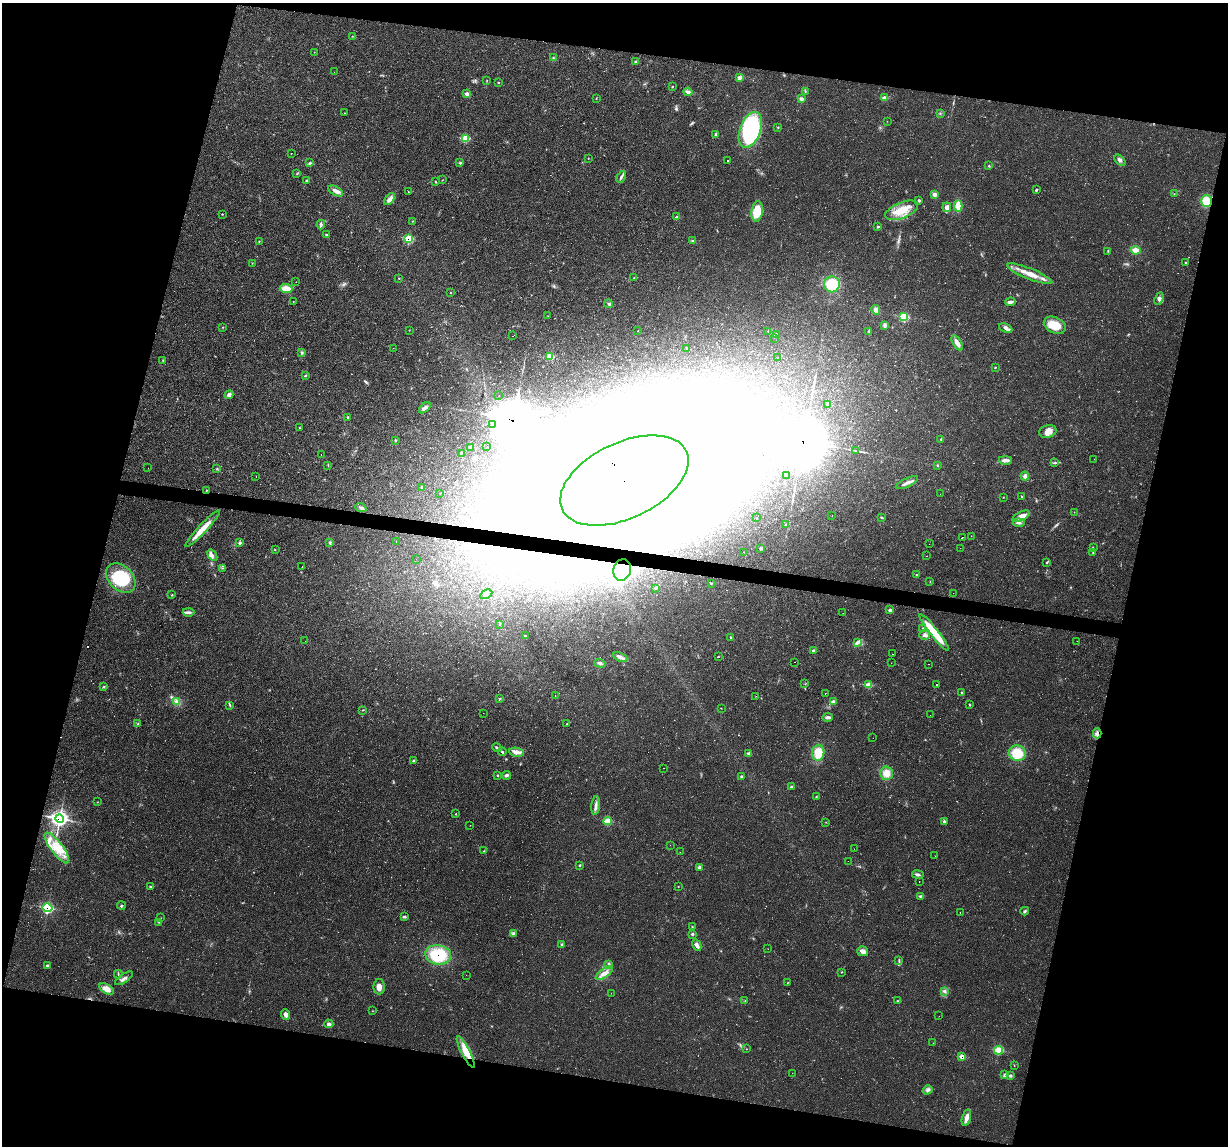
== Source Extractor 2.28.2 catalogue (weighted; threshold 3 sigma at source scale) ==
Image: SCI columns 1-4903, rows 117-4690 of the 4905 x 4926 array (HDU 1 of 3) = the unmasked area's bounding box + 8 px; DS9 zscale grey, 4 x 4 block average (1 PNG px = mean of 4 x 4 image px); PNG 1230 x 1148 px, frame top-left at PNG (2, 3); each listed source drawn as its Kron ellipse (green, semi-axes under 4 px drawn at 4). Shown black and unused: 28% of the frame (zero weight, under 2 of 3 exposures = <1% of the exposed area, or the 3 px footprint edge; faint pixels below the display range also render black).
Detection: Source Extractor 2.28.2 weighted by HDU 2 'WHT'. Background 0.0197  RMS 0.006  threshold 0.0268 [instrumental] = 3 sigma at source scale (4.5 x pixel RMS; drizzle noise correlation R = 1.50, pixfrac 1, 0.05/0.05 arcsec/px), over >= 5 px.
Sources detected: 361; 4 too faint to see at this stretch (4 x 4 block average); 48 inside a brighter object's white glare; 8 cosmic-ray / hot-pixel residue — neither listed nor drawn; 3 coinciding with a brighter row at this scale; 13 inside a brighter listed object's ellipse — not listed separately; the other 285 listed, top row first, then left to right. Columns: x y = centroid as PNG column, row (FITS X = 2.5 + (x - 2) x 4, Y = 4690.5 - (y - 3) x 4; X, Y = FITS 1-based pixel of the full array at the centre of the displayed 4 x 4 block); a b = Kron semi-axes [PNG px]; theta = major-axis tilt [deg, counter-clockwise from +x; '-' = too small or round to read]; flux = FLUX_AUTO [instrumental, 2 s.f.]
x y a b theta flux
352 36 2 2 - 1.4
314 52 2 2 - 0.9
553 58 3 2 - 4.3
635 61 4 2 - 5.5
334 72 2 2 - 0.5
740 78 4 3 - 12
487 80 2 2 - 1.1
498 83 2 2 - 2.3
672 87 2 2 - 3.3
805 91 3 2 - 2.6
688 92 4 3 - 13
467 94 3 2 - 16
596 98 2 2 - 1.2
885 98 3 2 - 31
801 99 3 3 - 9.4
344 113 2 2 - 1.1
940 113 2 2 - 2.1
887 121 2 2 - 0.79
778 127 2 2 - 3.2
750 130 19 10 69 470
716 135 3 2 - 8.7
465 139 3 2 - 110
291 153 2 2 - 1.4
588 158 2 2 - 1.8
728 160 2 2 - 2.9
1120 160 6 3 -43 8.8
310 163 3 2 - 4.5
460 163 2 2 - 3.6
989 166 2 2 - 2.5
297 173 3 2 - 2.4
621 177 6 3 59 7.5
443 180 2 2 - 1
306 181 3 2 - 2.9
436 182 2 2 - 2.3
1036 190 3 2 - 4.8
336 191 8 4 -30 19
408 191 2 2 - 1.2
1174 194 2 2 - 0.99
934 195 4 3 - 11
390 199 7 3 53 21
919 201 3 2 - 4.3
1206 201 6 5 - 67
958 206 6 3 88 39
947 207 5 4 - 12
902 210 17 8 22 67
757 211 10 5 81 100
222 214 2 2 - 2.3
677 217 2 2 - 10
413 221 2 2 - 1.3
321 224 5 3 - 8.3
878 227 2 2 - 5.6
326 235 3 2 - 3.4
409 239 3 2 - 120
259 241 2 2 - 1.3
693 241 3 2 - 4.7
1135 250 5 4 - 26
1108 251 3 2 - 2.6
1186 262 2 2 - 2
252 263 2 2 - 0.9
1030 274 24 5 -22 51
399 278 2 2 - 1.8
634 278 2 2 - 1.7
296 282 2 2 - 0.78
832 284 8 8 - 100
286 289 6 4 -2 44
450 293 2 2 - 1.7
1159 299 6 3 69 8.4
293 301 2 2 - 1
1010 302 5 2 - 12
609 304 4 2 - 3.9
876 310 5 4 - 13
548 316 2 2 - 0.97
904 317 3 2 - 130
885 325 4 3 - 10
1055 325 11 8 -24 67
222 327 2 2 - 1.4
1006 328 7 4 -23 12
409 330 2 2 - 0.92
638 331 2 2 - 1.3
768 331 3 2 - 1.5
869 331 3 2 - 3
776 335 3 2 - 9.4
513 336 2 2 - 0.86
774 338 2 2 - 0.69
957 343 8 3 -61 20
393 348 2 2 - 0.72
687 348 2 2 - 2.5
302 352 4 2 - 3.2
550 357 3 2 - 71
778 358 2 2 - 2.9
163 361 4 2 - 2.5
995 367 3 2 - 2.3
306 375 3 2 - 2.9
229 395 4 4 - 9
499 395 2 2 - 1.1
828 404 3 2 - 2.8
425 408 7 4 41 14
348 417 3 2 - 2.6
492 424 2 2 - 2.3
299 428 2 2 - 1.3
1048 431 9 6 14 26
941 439 2 2 - 2.6
395 440 3 2 - 2.9
471 447 2 2 - 17
487 447 2 2 - 3.4
855 450 2 2 - 1.8
461 453 2 2 - 4.5
321 454 2 2 - 18
1094 459 2 2 - 0.63
1005 460 7 3 1 14
1055 463 4 2 - 4.2
328 465 2 2 - 1.2
938 465 2 2 - 1.8
148 468 2 2 - 0.65
217 468 2 2 - 1.8
787 476 2 2 - 2.4
1025 476 4 3 - 7.9
256 477 2 2 - 0.84
624 480 68 38 25 20000
907 483 12 3 26 15
422 488 3 3 - 6.3
207 490 2 2 - 1.5
440 493 2 2 - 0.57
940 494 2 2 - 2
1021 496 2 2 - 1.3
1003 497 2 2 - 1.2
361 508 6 3 -22 9.1
1074 512 2 2 - 1.1
832 515 2 2 - 7
1021 516 9 4 27 24
881 517 3 2 - 3.2
757 518 2 2 - 3.7
1019 523 6 3 -6 7.1
786 524 2 2 - 4.4
203 528 25 4 47 56
971 536 2 2 - 0.59
962 537 2 2 - 1.3
396 542 2 2 - 2.3
240 543 3 2 - 7.6
329 543 3 3 - 4.3
929 544 2 2 - 0.63
761 548 3 3 - 8.8
960 548 2 2 - 0.45
1093 548 3 2 - 2.1
275 549 3 2 - 2
744 552 2 2 - 1.1
1093 552 2 2 - 1.4
212 555 6 3 -54 9.1
927 556 2 2 - 1.6
416 559 2 2 - 0.54
1047 562 3 2 - 3.5
302 566 2 2 - 2.1
222 568 2 2 - 1.3
622 570 11 8 72 100
916 575 3 2 - 1.7
121 578 17 12 -45 180
930 582 2 2 - 1.3
711 583 2 2 - 3
656 588 4 2 - 4.8
953 593 2 2 - 7.3
486 594 6 4 28 11
172 595 3 2 - 2.5
890 610 2 2 - 8.7
188 612 6 3 1 8.3
843 613 2 2 - 3.1
499 625 2 2 - 1.4
923 628 2 2 - 2
934 632 23 4 -52 130
924 635 5 5 - 11
525 636 2 2 - 2.2
731 638 3 2 - 3.3
305 641 2 2 - 0.45
1077 641 2 2 - 1.3
857 642 4 3 - 7.3
814 650 3 2 - 8
893 654 2 2 - 0.86
620 657 7 3 -25 14
718 657 3 2 - 1.8
795 662 2 2 - 3
600 663 5 3 - 8.8
891 663 2 2 - 0.99
929 664 2 2 - 1.8
805 684 2 2 - 1
869 685 3 3 - 40
937 685 2 2 - 3.4
103 687 2 2 - 1.6
962 692 2 2 - 5
825 693 2 2 - 15
555 696 2 2 - 1.6
756 696 2 2 - 1.8
500 699 3 2 - 4
176 701 4 2 - 5.9
833 702 3 2 - 15
969 705 2 2 - 2.4
230 706 4 2 - 3.3
721 708 2 2 - 1.3
363 710 2 2 - 1.9
483 713 2 2 - 0.6
930 715 2 2 - 1.2
828 717 5 3 - 12
138 723 2 2 - 2.3
567 724 2 2 - 2.7
1097 733 5 2 - 7.4
873 738 2 2 - 0.69
497 747 5 2 - 5.5
502 752 4 2 - 4.1
517 752 7 4 -10 20
818 753 8 6 84 57
1017 753 8 8 - 90
749 754 3 3 - 11
413 760 3 2 - 3.5
663 768 2 2 - 2.1
886 773 7 6 - 37
507 775 4 3 - 8.1
498 776 2 2 - 2.3
741 776 3 2 - 6.2
791 787 3 2 - 4.5
816 796 2 2 - 2.1
97 802 2 2 - 1.3
596 805 9 3 84 13
455 814 2 2 - 1.3
60 819 4 4 - 900
608 821 4 3 - 46
944 821 3 2 - 5.1
826 822 2 2 - 1
470 825 2 2 - 0.97
670 845 2 2 - 1.7
57 848 19 6 -53 65
854 849 2 2 - 0.8
484 851 3 2 - 2.5
680 852 2 2 - 0.66
935 856 2 2 - 0.86
848 861 2 2 - 0.75
579 865 3 2 - 3.2
699 867 3 3 - 8.3
918 875 6 3 -10 9.2
919 881 2 2 - 1.3
150 887 3 2 - 2
678 887 2 2 - 1.1
921 896 2 2 - 2.5
121 906 4 2 - 3.7
48 908 5 4 - 140
1025 911 4 2 - 4.8
960 913 2 2 - 1.6
405 917 3 2 - 3.8
161 918 2 2 - 0.7
159 922 2 2 - 1.3
692 926 2 2 - 1.3
513 934 3 2 - 3.3
692 934 3 2 - 4.5
561 944 3 2 - 1.9
697 945 6 3 -60 15
768 949 2 2 - 0.65
863 951 5 5 - 15
438 955 13 9 -9 160
899 961 4 2 - 3.4
609 964 4 3 - 5.3
47 966 3 3 - 6.6
842 972 2 2 - 2
604 973 10 4 34 23
118 974 4 2 - 3.4
466 975 2 2 - 0.52
124 978 10 3 32 11
787 983 2 2 - 1
379 987 8 5 89 21
106 989 8 4 -30 26
944 991 4 2 - 5
611 993 2 2 - 0.73
745 1001 2 2 - 1.3
898 1001 2 2 - 2.1
372 1011 2 2 - 0.97
286 1014 5 3 - 15
939 1016 2 2 - 1.9
329 1024 5 4 - 9.1
933 1043 2 2 - 4.4
746 1049 2 2 - 1.2
998 1050 4 4 - 74
466 1052 17 4 -62 47
962 1056 4 3 - 15
1014 1065 2 2 - 1.5
792 1073 2 2 - 0.51
1005 1075 3 3 - 6.3
1010 1076 4 3 - 5.5
928 1090 5 2 - 6.1
966 1118 8 4 75 18
Overlapping masked pixels (flux is a lower limit): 8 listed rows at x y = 409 239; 624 480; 207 490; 622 570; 1097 733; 60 819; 48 908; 438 955
Diffuse or blended objects may show on this block-average render without a row.